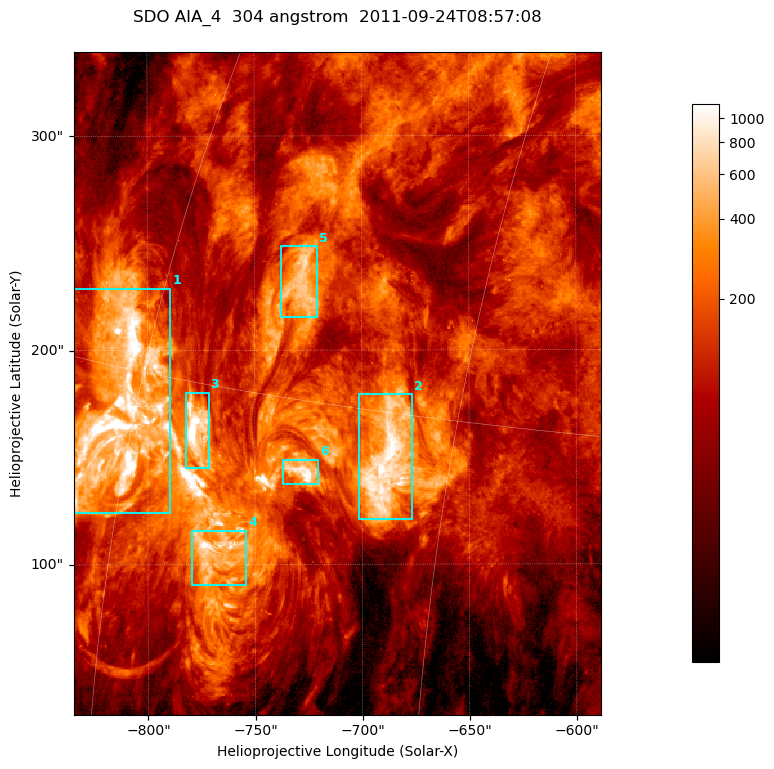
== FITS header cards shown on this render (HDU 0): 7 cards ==
TELESCOP= 'SDO     '           /
INSTRUME= 'AIA_4   '           /
WAVELNTH=                  304 /
WAVEUNIT= 'angstrom'           /
DATE-OBS= '2011-09-24T08:57:08.12' /
CTYPE1  = 'HPLN-TAN'           /
CTYPE2  = 'HPLT-TAN'           /

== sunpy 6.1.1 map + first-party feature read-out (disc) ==
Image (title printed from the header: SDO AIA_4  304 angstrom  2011-09-24T08:57:08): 410 x 515 px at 0.6 arcsec/px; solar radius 956 arcsec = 1593 px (partial field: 2.6% of the solar disc is inside the frame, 100% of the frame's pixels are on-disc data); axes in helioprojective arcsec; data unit not stated in the header (colour bar unlabelled)
Pointing: header CRPIX1/2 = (2058.21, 2041.36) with CRVAL1/2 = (0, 0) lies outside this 410 x 515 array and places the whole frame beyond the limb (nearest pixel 1.41 R_sun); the SolarSoft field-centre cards XCEN/YCEN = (-711.5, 184.4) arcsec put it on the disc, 1315 arcsec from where CRPIX/CRVAL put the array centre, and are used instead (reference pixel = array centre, CRVAL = XCEN/YCEN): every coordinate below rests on XCEN/YCEN
Orientation: roll -0.132 deg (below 1 deg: not rotated)
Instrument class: DISC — disc imager (sunpy class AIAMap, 304 A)
Bright regions (active regions / flare kernels): reference = the on-disc median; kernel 3 px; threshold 5 sigma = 371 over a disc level ~109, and >= 1.15x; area >= 211 px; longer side >= 5 px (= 3 arcsec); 6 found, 6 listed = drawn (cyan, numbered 1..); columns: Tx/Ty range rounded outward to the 2 arcsec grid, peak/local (2 s.f.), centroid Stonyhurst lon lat
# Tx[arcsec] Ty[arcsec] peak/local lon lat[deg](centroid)
1 -836..-788 124..230 22 -61 +14
2 -702..-676 120..180 11 -48 +14
3 -784..-770 144..180 22 -57 +14
4 -780..-754 90..116 11 -55 +10
5 -738..-720 214..250 7.3 -53 +18
6 -738..-720 136..150 13 -51 +13